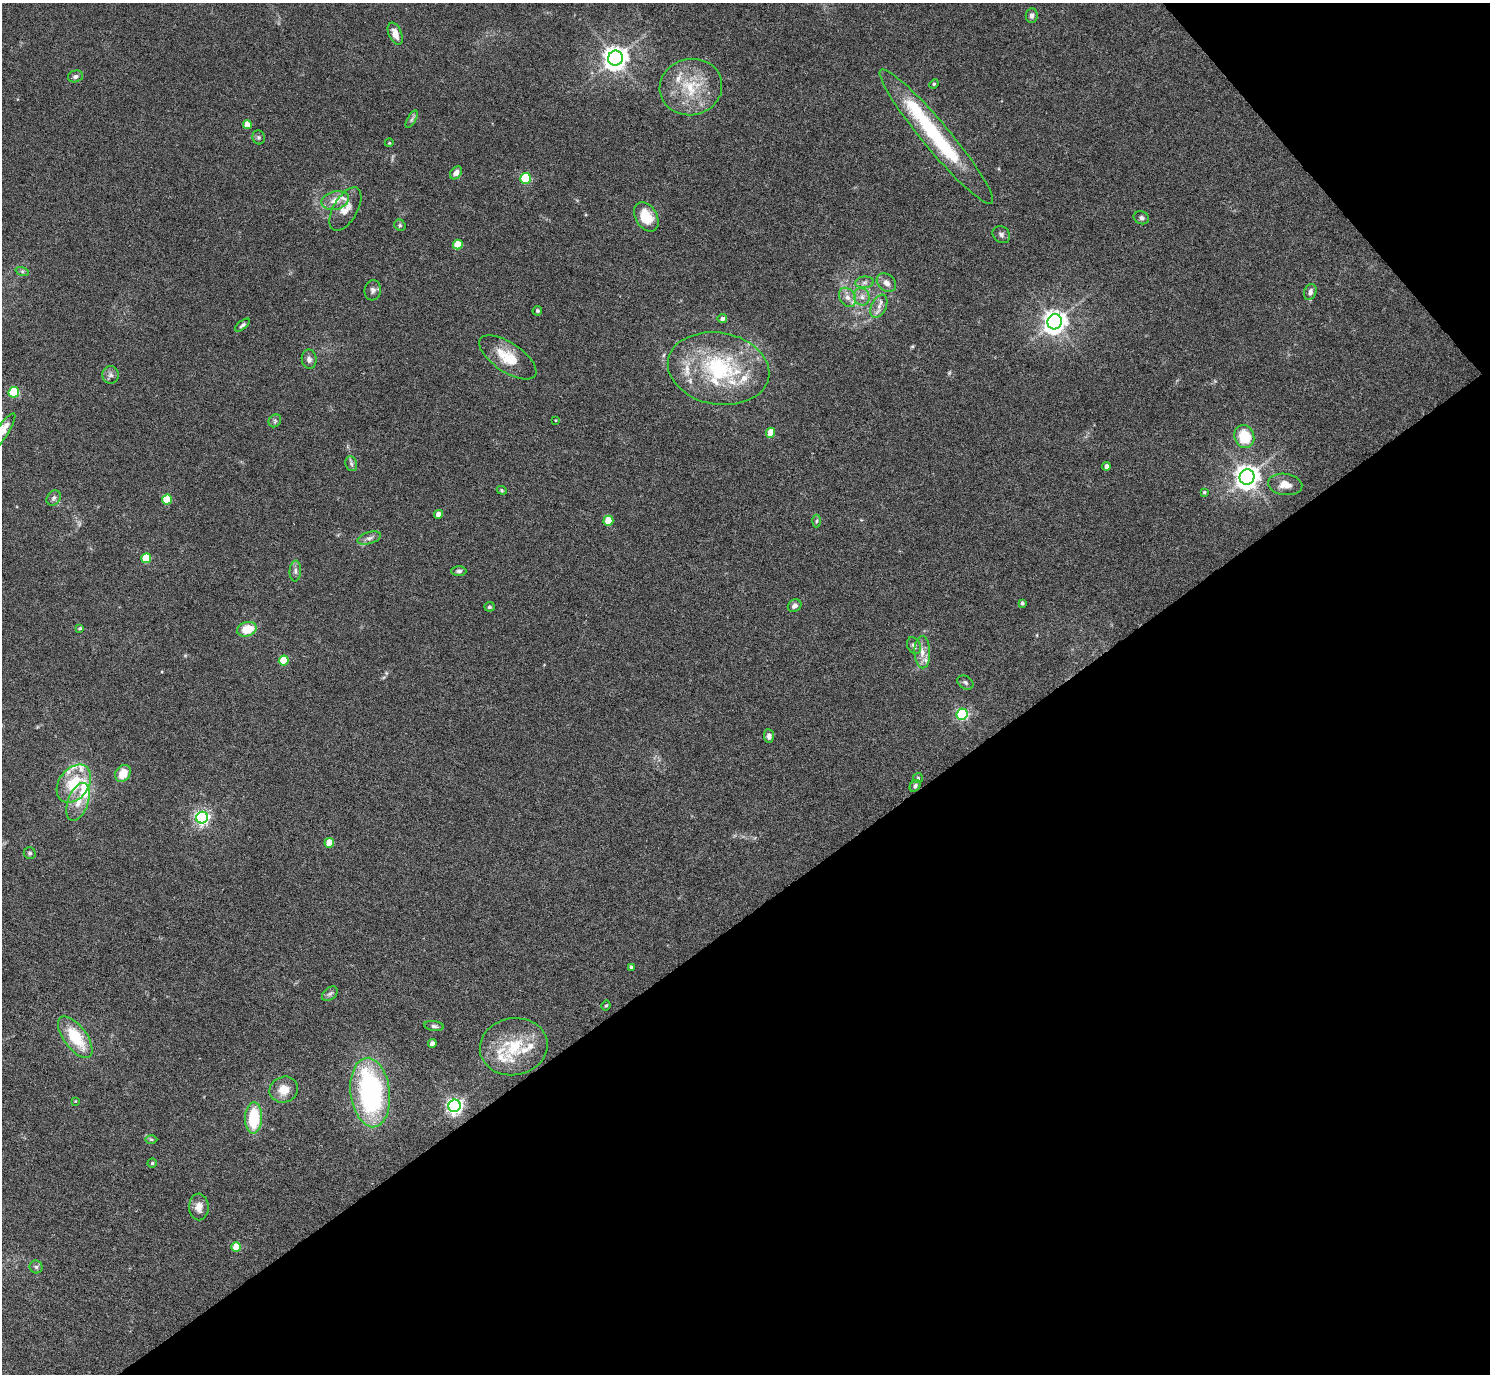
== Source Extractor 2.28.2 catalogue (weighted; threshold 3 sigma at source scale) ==
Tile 12 of 4 x 4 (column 4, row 3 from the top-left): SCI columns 4467-5954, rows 1678-3049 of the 6002 x 5991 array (HDU 1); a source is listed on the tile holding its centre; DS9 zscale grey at full resolution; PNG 1492 x 1376 px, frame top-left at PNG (2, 3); each listed source drawn as its Kron ellipse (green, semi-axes under 4 px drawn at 4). Shown black and unused: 37% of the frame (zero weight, under 5 of 9 exposures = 3% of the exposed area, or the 3 px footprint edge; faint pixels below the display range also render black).
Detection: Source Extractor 2.28.2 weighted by HDU 2 'WHT'; one run over the whole footprint, this tile lists its part. Background 0.0656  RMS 0.0033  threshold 0.0133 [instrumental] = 3 sigma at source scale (4.09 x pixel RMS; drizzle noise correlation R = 1.36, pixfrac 0.8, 0.05/0.05 arcsec/px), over >= 5 px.
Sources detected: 108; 2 inside a brighter object's white glare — neither listed nor drawn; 13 inside a brighter listed object's ellipse — not listed separately; the other 93 listed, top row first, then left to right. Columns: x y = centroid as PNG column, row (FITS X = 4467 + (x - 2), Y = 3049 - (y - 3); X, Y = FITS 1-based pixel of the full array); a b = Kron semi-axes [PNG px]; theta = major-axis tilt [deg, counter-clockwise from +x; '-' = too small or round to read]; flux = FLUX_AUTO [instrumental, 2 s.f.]
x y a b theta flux
1032 15 7 6 - 1.2
395 34 12 6 -67 2.8
615 58 7 7 - 260
75 76 7 6 - 0.96
934 84 5 4 - 0.4
691 87 31 28 12 14
412 119 10 4 60 0.74
247 125 4 4 - 3.3
259 137 7 6 - 0.58
936 137 87 13 -50 34
389 143 4 3 - 0.25
456 173 7 5 53 1.8
526 178 5 5 - 20
335 200 14 9 12 3.1
345 209 24 12 60 4
646 217 16 10 -58 8.2
1141 218 8 6 -21 0.9
400 225 6 5 - 0.53
1001 235 9 7 -41 0.97
458 244 5 4 - 6.9
22 271 7 4 -18 0.48
865 282 9 6 7 1.1
886 283 10 8 -40 1.9
373 290 10 8 82 1.2
1310 292 8 6 69 1.2
847 297 10 7 -55 1.9
862 297 9 8 - 1.7
879 306 12 7 64 1.9
537 311 5 4 - 0.51
722 319 5 4 - 1
1055 322 7 7 - 240
242 325 9 4 38 0.64
508 357 33 14 -34 8.5
309 359 10 7 -82 1.2
719 369 51 36 -10 34
111 375 9 8 - 1.2
14 392 5 5 - 23
556 420 4 2 - 0.23
275 421 7 5 47 0.63
2 431 21 6 56 2.7
770 433 5 4 - 5.4
1244 437 12 9 -70 11
351 464 8 5 -69 0.72
1106 466 4 4 - 1.3
1247 477 8 7 - 260
1285 484 17 10 -9 3.5
502 490 5 4 - 0.38
1204 492 3 3 - 0.46
54 498 8 6 53 0.85
167 500 5 5 - 11
438 514 4 4 - 2.6
608 521 5 5 - 8.6
817 521 6 4 87 0.51
369 538 12 6 16 1.3
146 558 5 5 - 10
295 571 10 5 85 1.1
459 571 7 4 0 0.68
1022 603 4 3 - 0.54
795 606 7 6 - 1.2
489 607 5 5 - 0.51
80 628 3 3 - 0.43
247 629 10 7 16 6.4
914 645 8 6 -61 1.2
922 652 16 8 -88 2.8
284 661 5 4 - 11
965 682 9 6 -33 0.73
962 714 6 5 - 42
769 736 7 5 -87 1.2
123 773 9 7 54 4.8
918 778 5 5 - 0.39
74 784 21 15 54 11
915 786 6 5 - 0.78
78 802 20 10 70 3.9
202 818 6 5 - 78
329 843 5 4 - 6
30 853 6 6 - 0.59
631 967 4 4 - 0.66
330 994 9 6 38 0.79
606 1006 5 3 - 0.38
434 1026 10 5 -8 0.78
75 1037 24 11 -53 12
432 1043 4 4 - 1.9
514 1047 34 28 10 15
284 1090 14 13 - 4.6
370 1092 35 19 -83 56
75 1101 3 3 - 0.21
455 1106 6 6 - 110
254 1118 16 8 87 13
151 1139 6 4 -1 0.4
152 1163 4 4 - 0.38
199 1207 13 10 -87 2.4
236 1247 5 4 - 6.4
36 1267 6 6 - 0.7
Isophote crosses this tile's border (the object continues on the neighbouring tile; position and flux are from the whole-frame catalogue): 1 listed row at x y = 2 431